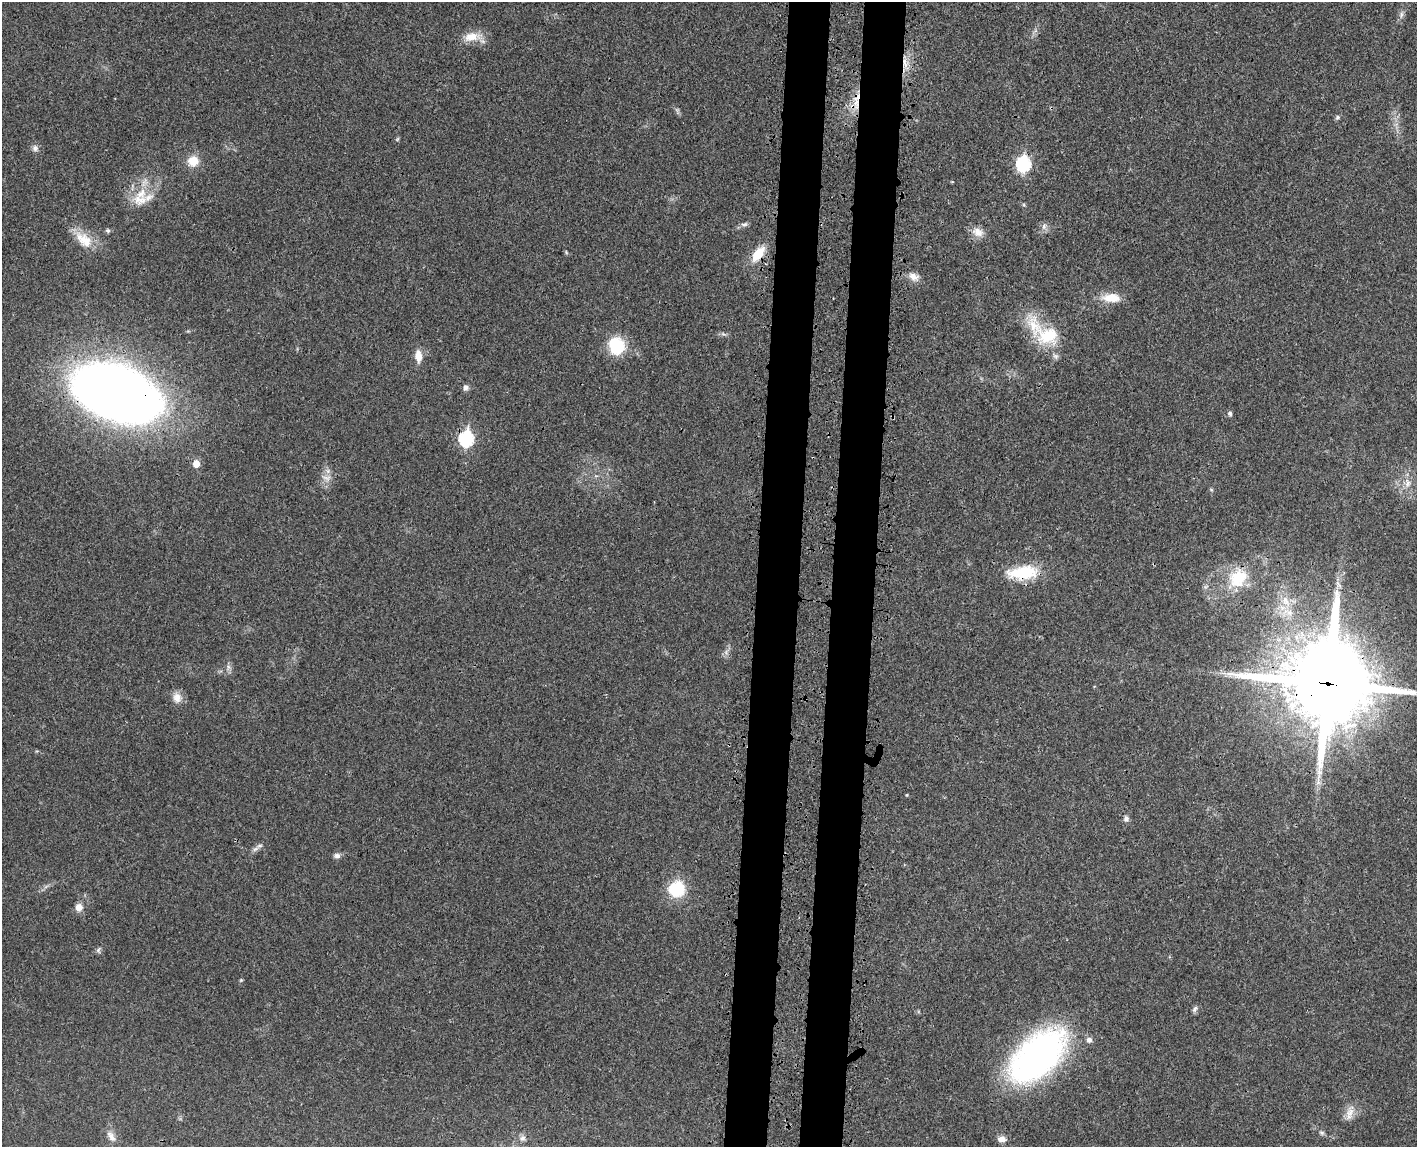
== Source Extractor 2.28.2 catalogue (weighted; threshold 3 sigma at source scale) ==
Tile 5 of 3 x 4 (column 2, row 2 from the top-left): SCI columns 1601-3015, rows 2373-3517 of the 4726 x 4742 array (HDU 1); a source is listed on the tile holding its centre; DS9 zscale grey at full resolution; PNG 1419 x 1149 px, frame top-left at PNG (2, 2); no overlay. Shown black and unused: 6% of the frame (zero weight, under 3 of 4 exposures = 8% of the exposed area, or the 3 px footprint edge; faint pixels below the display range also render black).
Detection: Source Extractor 2.28.2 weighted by HDU 2 'WHT'; one run over the whole footprint, this tile lists its part. Background 0.021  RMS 0.0034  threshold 0.0152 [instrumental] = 3 sigma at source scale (4.5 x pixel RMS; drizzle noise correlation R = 1.50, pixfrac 1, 0.05/0.05 arcsec/px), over >= 5 px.
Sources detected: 57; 2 too faint to see at this stretch — not listed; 3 inside a brighter listed object's ellipse — not listed separately; the other 52 listed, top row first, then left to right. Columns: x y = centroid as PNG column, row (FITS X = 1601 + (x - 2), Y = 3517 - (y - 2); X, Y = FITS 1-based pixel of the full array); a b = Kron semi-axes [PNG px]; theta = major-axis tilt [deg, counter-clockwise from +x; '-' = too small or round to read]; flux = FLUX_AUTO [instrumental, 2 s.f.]
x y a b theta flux
1401 15 10 6 75 1.2
472 37 26 12 8 5.3
905 63 17 6 -83 3.2
856 103 22 8 -89 5.2
1337 117 6 6 - 0.7
397 139 6 3 71 0.43
35 148 9 8 - 1.3
193 161 11 10 - 5.8
1023 164 8 7 - 53
141 193 20 12 41 7.3
744 224 10 5 11 1
1044 226 10 6 80 1.4
108 230 6 6 - 0.68
978 232 17 12 -21 3.2
84 239 29 15 -41 7.7
758 254 18 9 53 7.9
913 277 14 10 -21 2.6
1111 298 23 10 -2 6.2
723 334 7 4 -18 0.69
1048 335 33 23 -6 15
616 346 18 16 -75 15
418 356 12 7 -86 4.2
466 388 6 6 - 1.4
117 392 65 37 -21 510
1230 413 5 5 - 0.96
466 439 8 7 - 50
196 464 6 5 - 4.3
326 478 16 9 -12 2.5
1408 483 14 8 82 2.5
1211 490 6 3 -20 0.39
1023 573 37 16 6 15
1238 578 32 24 50 16
1285 600 14 9 -70 3.8
726 652 7 6 - 1
228 667 7 5 -61 1
1328 683 30 28 -88 4000
177 698 15 12 -76 2.9
907 795 4 3 - 0.3
1126 819 8 7 - 1.1
255 849 13 5 34 1.3
337 856 9 7 -1 1.2
676 889 13 12 - 19
79 907 11 10 - 2.3
98 950 9 5 80 0.76
1195 1009 9 6 63 0.98
1089 1040 8 7 - 1.4
1038 1056 64 35 42 110
1350 1113 19 11 78 3.3
1321 1133 7 6 - 0.71
111 1136 16 8 -57 2.4
522 1138 9 8 - 1.4
1002 1139 10 7 -3 2
Overlapping masked pixels (flux is a lower limit): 8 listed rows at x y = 905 63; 856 103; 1023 164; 758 254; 117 392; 466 439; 1023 573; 1328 683
Isophote crosses this tile's border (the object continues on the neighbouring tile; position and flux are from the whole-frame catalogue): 1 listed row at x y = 1328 683